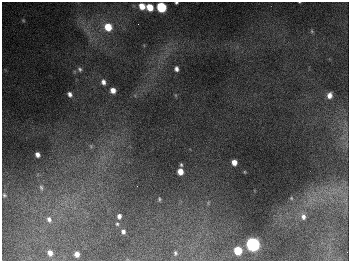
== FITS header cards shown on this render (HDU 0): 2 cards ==
NAXIS1  =                  347
NAXIS2  =                  259

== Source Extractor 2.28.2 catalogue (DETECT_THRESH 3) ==
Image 347 x 259 px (HDU 0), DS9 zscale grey, 1 PNG px = 1 image px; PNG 351 x 263 px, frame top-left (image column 1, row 259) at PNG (2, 2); no overlay
Background 676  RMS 50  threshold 149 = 3 sigma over >= 5 px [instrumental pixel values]
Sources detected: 36; all 36 listed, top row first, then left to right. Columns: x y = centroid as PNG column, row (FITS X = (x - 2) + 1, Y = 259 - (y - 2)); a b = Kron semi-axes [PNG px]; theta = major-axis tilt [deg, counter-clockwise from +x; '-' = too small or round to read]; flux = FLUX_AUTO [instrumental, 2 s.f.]
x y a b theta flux
299 2 3 2 - 2.0e+03
176 3 3 2 - 4.9e+03
142 6 6 5 - 4.3e+04
150 7 6 5 - 6.5e+04
161 7 6 6 - 2.7e+05
23 20 5 5 - 4.5e+03
138 24 2 2 - 2.1e+03
108 27 8 7 - 8.0e+04
312 31 6 5 - 4.6e+03
80 69 8 6 -60 9.3e+03
176 69 5 4 - 1.2e+04
103 82 7 5 -73 1.4e+04
113 90 5 5 - 2.3e+04
70 94 6 5 - 1.3e+04
329 95 6 5 - 2.0e+04
91 146 6 5 - 6.5e+03
37 155 5 4 - 1.5e+04
234 162 5 4 - 3.4e+04
181 165 5 4 - 5.2e+03
180 172 5 5 - 3.9e+04
245 172 4 3 - 2.7e+03
41 188 10 5 -76 1.0e+04
4 195 5 4 - 4.2e+03
291 198 5 5 - 4.1e+03
159 199 5 4 - 4.7e+03
208 203 6 4 58 4.2e+03
119 216 5 4 - 1.2e+04
303 217 8 7 - 1.7e+04
49 219 9 7 -68 1.5e+04
117 224 4 4 - 4.2e+03
123 231 4 4 - 8.6e+03
253 244 7 6 - 1.1e+06
238 251 6 5 - 1.2e+05
50 253 5 4 - 1.8e+04
175 253 4 3 - 4.9e+03
77 254 5 4 - 2.0e+04
At the frame edge (FLAGS 8, measured only in part): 3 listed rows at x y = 299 2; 176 3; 161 7